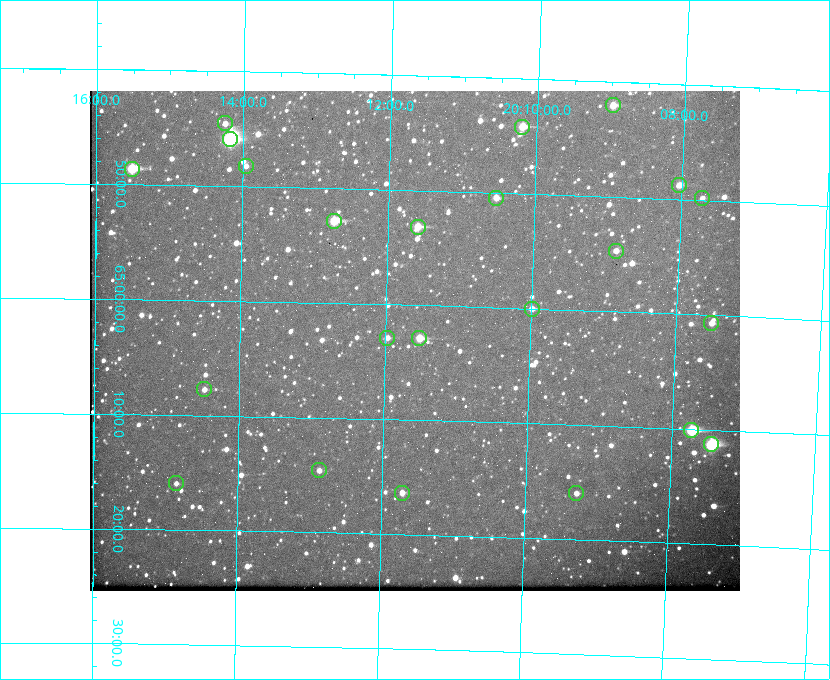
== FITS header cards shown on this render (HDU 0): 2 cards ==
NAXIS1  =                  650
NAXIS2  =                  500

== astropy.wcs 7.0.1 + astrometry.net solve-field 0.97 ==
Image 650 x 500 px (HDU 0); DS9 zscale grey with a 90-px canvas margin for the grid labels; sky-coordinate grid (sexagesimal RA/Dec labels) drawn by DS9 from the SOLVED WCS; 23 Tycho-2 reference stars matched to detected sources circled (green)
Header WCS: none
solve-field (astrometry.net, Tycho-2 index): SOLVED blind (the file carries no WCS)
Solved WCS: RA---TAN-SIP/DEC--TAN-SIP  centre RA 20:11:35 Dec +65:03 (302.90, +65.05 deg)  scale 5.23 arcsec/px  FOV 56.7' x 43.6'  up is +179 deg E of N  parity flipped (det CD > 0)
(file carries no celestial WCS; the grid is the blind solution)
Tycho-2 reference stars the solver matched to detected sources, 23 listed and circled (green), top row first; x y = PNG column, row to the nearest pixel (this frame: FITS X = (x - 90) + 1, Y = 500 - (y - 91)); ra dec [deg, ICRS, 3 dp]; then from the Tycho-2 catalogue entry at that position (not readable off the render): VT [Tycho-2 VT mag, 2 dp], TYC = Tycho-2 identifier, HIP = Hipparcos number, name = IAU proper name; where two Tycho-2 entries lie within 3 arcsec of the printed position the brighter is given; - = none
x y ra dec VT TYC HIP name
613 105 302.245 +64.701 10.15 4240-635-1 - -
225 123 303.562 +64.742 10.88 4240-278-1 - -
522 127 302.549 +64.736 9.65 4240-950-1 - -
230 139 303.544 +64.765 7.36 4240-620-1 99731 -
246 166 303.488 +64.804 11.29 4240-68-1 - -
132 169 303.878 +64.810 8.93 4240-794-1 - -
679 185 302.008 +64.813 10.38 4240-809-1 - -
496 198 302.633 +64.841 10.69 4240-985-1 - -
702 198 301.927 +64.830 11.16 4240-869-1 - -
334 221 303.184 +64.880 9.02 4240-488-1 - -
418 227 302.897 +64.886 9.40 4240-717-1 - -
616 251 302.216 +64.912 11.03 4240-1279-1 - -
532 309 302.498 +65.000 11.22 4240-149-1 - -
711 323 301.878 +65.011 10.80 4240-59-1 - -
387 338 302.992 +65.048 11.44 4240-88-1 - -
419 338 302.882 +65.048 10.25 4240-98-1 - -
204 389 303.620 +65.129 11.18 4240-34-1 - -
691 430 301.932 +65.168 8.01 4240-866-1 99147 -
711 444 301.862 +65.188 7.70 4240-604-1 99125 -
319 470 303.217 +65.244 11.17 4240-236-1 - -
176 483 303.713 +65.266 11.45 4240-564-1 - -
402 493 302.928 +65.273 10.74 4240-760-1 - -
576 493 302.323 +65.266 11.19 4240-188-1 - -